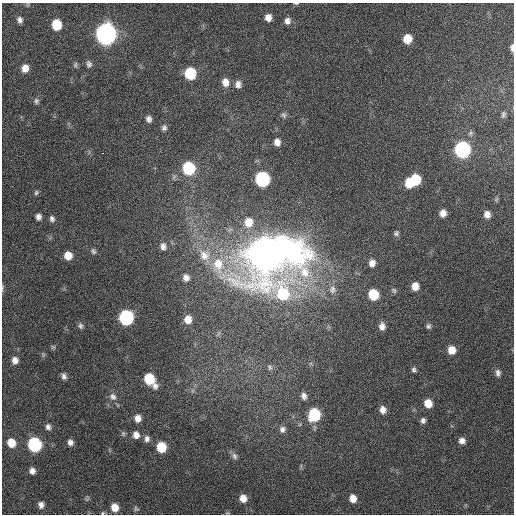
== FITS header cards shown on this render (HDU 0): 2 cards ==
NAXIS1  =                  512 / Axis length
NAXIS2  =                  512 / Axis length

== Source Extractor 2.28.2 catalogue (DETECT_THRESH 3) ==
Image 512 x 512 px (HDU 0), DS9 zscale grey, 1 PNG px = 1 image px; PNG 516 x 516 px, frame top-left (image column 1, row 512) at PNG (2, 3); no overlay
Background 342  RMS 7.5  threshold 22.4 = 3 sigma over >= 5 px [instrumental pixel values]
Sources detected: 90; all 90 listed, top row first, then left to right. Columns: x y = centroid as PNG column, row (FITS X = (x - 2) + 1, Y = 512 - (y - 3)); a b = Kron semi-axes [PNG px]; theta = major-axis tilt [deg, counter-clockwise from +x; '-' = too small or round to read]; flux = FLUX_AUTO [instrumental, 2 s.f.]
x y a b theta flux
296 3 7 3 0 6.2e+02
28 4 6 4 18 6.6e+02
268 17 9 8 - 3.9e+03
20 20 8 6 -74 1.9e+03
287 21 9 8 - 2.7e+03
56 25 8 7 - 1.7e+04
106 34 10 9 - 4.3e+05
407 39 8 7 - 8.8e+03
512 47 8 4 -89 2.0e+03
89 64 10 7 -82 1.7e+03
75 65 8 5 -90 1.1e+03
25 68 8 7 - 4.7e+03
190 73 8 8 - 2.6e+04
225 82 10 8 -80 4.1e+03
238 84 9 7 81 2.6e+03
36 101 8 7 - 1.3e+03
503 114 9 6 78 1.3e+03
284 115 8 6 -63 1.2e+03
149 119 7 6 - 1.9e+03
164 128 7 6 - 1.5e+03
277 142 8 7 - 3.2e+03
462 149 9 8 - 1.2e+05
103 153 3 2 - 3.2e+03
188 168 9 8 - 4.0e+04
262 179 9 8 - 8.4e+04
415 179 9 8 - 1.6e+04
409 183 9 7 -80 1.2e+04
36 193 7 5 60 9.0e+02
443 213 7 6 - 3.3e+03
487 214 7 6 - 3.1e+03
38 217 6 5 - 2.1e+03
52 219 7 6 - 1.5e+03
248 222 12 11 - 8.5e+03
396 233 7 6 - 1.3e+03
163 246 9 7 -81 2.3e+03
93 251 8 6 -55 1.2e+03
266 254 21 19 -33 2.4e+06
204 255 18 15 -54 1.0e+04
68 256 7 7 - 5.7e+03
372 263 8 7 - 3.0e+03
218 265 25 18 -86 1.9e+04
186 278 8 7 - 2.6e+03
415 286 7 6 - 5.0e+03
2 288 9 3 81 7.4e+02
332 289 12 9 -87 3.2e+03
394 290 8 6 -37 1.0e+03
373 294 8 7 - 1.8e+04
126 317 9 8 - 8.2e+04
188 320 9 7 86 5.5e+03
80 326 7 6 - 1.3e+03
382 326 8 6 -85 2.9e+03
428 326 7 5 66 1.2e+03
218 334 10 4 60 1.0e+03
53 347 6 5 - 8.0e+02
451 350 7 7 - 6.2e+03
43 355 8 3 -85 7.0e+02
15 360 8 7 - 3.0e+03
270 367 9 6 -78 1.2e+03
414 370 6 5 - 1.2e+03
498 373 10 7 -88 2.2e+03
64 376 8 6 -69 1.8e+03
149 379 8 7 - 2.1e+04
155 386 8 7 - 2.4e+03
304 396 8 6 -74 2.1e+03
113 397 11 9 -49 2.7e+03
428 403 8 7 - 6.7e+03
383 410 8 7 - 3.1e+03
314 415 9 8 - 3.5e+04
138 418 8 7 - 3.8e+03
423 420 6 5 - 1.6e+03
48 427 8 7 - 1.9e+03
282 429 9 8 - 2.2e+03
123 434 7 5 -71 9.5e+02
136 435 8 7 - 3.5e+03
147 439 8 7 - 2.0e+03
462 441 7 7 - 2.8e+03
70 442 7 6 - 2.2e+03
11 443 9 8 - 8.1e+03
34 444 8 8 - 6.9e+04
161 447 8 7 - 1.6e+04
234 456 10 7 -66 1.7e+03
32 471 7 6 - 2.6e+03
243 498 8 7 - 4.9e+03
353 498 7 6 - 4.5e+03
87 499 6 5 - 8.0e+02
41 505 7 6 - 2.5e+03
115 507 7 6 - 6.1e+03
136 509 7 5 -58 9.0e+02
103 513 5 4 - 6.4e+02
227 513 6 3 1 6.0e+02
At the frame edge (FLAGS 8, measured only in part): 4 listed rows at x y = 296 3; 512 47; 2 288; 103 513